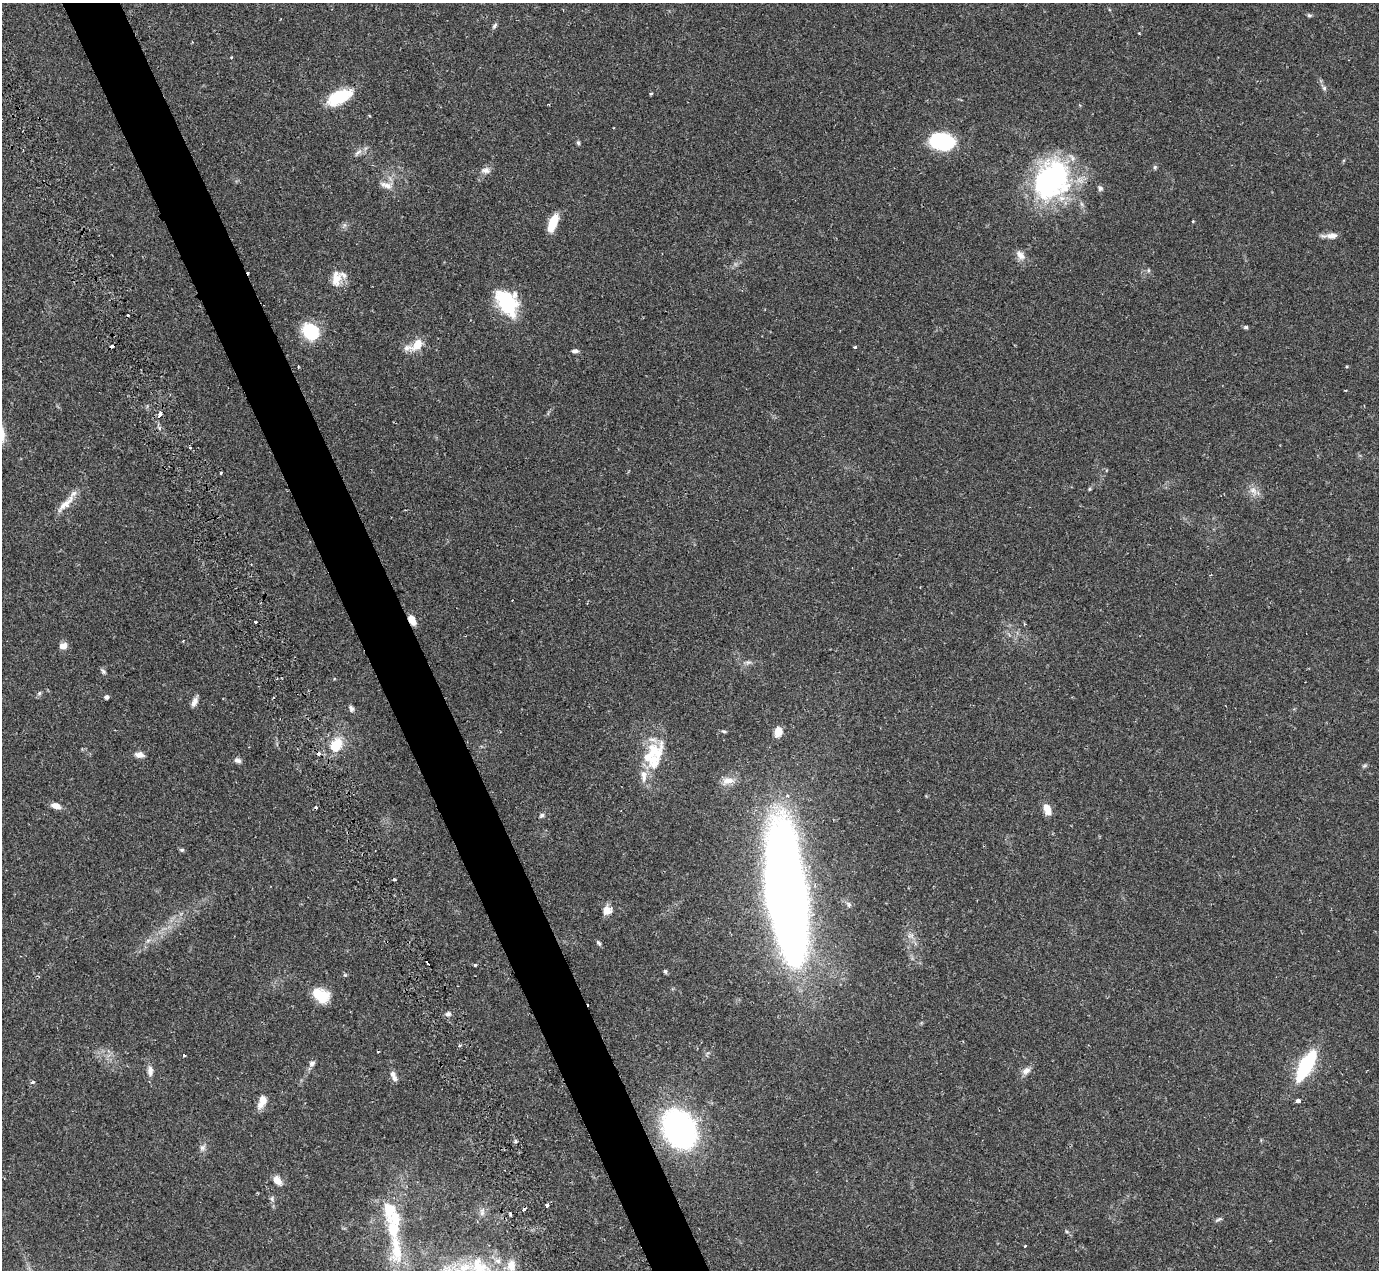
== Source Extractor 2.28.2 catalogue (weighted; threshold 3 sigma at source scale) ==
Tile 11 of 4 x 4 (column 3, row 3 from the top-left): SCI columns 2902-4278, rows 1558-2825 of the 5751 x 5797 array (HDU 1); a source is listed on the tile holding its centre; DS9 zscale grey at full resolution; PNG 1381 x 1272 px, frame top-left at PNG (2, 3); no overlay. Shown black and unused: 4% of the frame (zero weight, under 2 of 3 exposures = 9% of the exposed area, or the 3 px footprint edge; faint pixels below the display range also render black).
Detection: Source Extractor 2.28.2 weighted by HDU 2 'WHT'; one run over the whole footprint, this tile lists its part. Background 0.0831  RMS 0.0058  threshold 0.0259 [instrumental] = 3 sigma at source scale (4.5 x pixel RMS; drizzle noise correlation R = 1.50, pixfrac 1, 0.05/0.05 arcsec/px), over >= 5 px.
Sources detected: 104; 8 cosmic-ray / hot-pixel residue — not listed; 12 inside a brighter listed object's ellipse — not listed separately; the other 84 listed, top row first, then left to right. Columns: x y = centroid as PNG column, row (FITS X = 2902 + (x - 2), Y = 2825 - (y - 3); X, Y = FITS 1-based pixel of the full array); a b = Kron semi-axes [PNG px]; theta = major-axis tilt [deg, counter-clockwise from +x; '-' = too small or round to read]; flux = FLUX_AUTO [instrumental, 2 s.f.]
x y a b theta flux
1309 15 6 5 - 0.85
495 26 8 5 57 1.2
1139 33 4 2 - 0.41
1324 88 6 6 - 1.1
651 94 5 3 - 0.58
339 97 28 13 26 22
941 141 23 15 -11 42
578 143 6 4 -68 0.89
358 152 12 4 40 2
1155 167 6 5 - 0.86
486 170 12 8 -1 2.8
1052 180 49 39 59 94
386 185 18 8 -17 3.9
1100 188 7 6 - 1.4
1193 221 4 3 - 0.47
553 223 16 7 68 14
1332 235 15 7 2 3.9
1020 255 15 9 -48 3.8
336 279 22 12 83 7.2
507 302 28 19 -57 35
1246 327 6 5 - 0.89
310 331 16 13 -46 25
417 345 13 9 43 9
855 347 4 3 - 0.62
575 351 8 5 4 1.5
298 367 3 2 - 0.5
160 414 5 3 - 8.2
190 448 3 3 - 0.75
221 473 3 3 - 1
1090 489 6 4 89 0.6
1253 490 11 8 -44 3.6
66 503 34 8 45 7.5
412 620 11 7 -62 5.1
255 622 3 2 - 1.5
63 646 10 8 30 3.4
103 671 8 5 -54 1.3
39 693 6 5 - 0.99
106 697 5 4 - 1.5
194 702 12 6 65 2.9
351 708 9 5 -59 1.7
724 731 6 4 -18 0.8
778 732 9 7 77 7.4
336 744 21 15 54 13
139 755 13 7 -5 3
653 759 33 23 65 22
237 760 9 6 -19 1.8
1364 766 6 4 42 0.87
728 781 18 10 14 5.3
56 806 11 6 -16 3.8
1047 809 15 8 -64 5.5
542 815 6 5 - 1.2
182 850 5 5 - 0.84
787 894 92 24 -83 1000
849 904 8 6 -56 1.5
609 912 12 7 26 3.5
599 943 8 4 -52 1.1
475 965 3 3 - 0.95
665 971 6 4 -75 0.95
345 975 6 4 -43 0.69
320 995 18 13 -31 15
448 1014 8 5 18 1.6
459 1045 5 4 - 0.96
184 1056 3 2 - 0.63
312 1063 8 7 - 2
1306 1066 29 10 60 50
1026 1070 11 8 37 3.2
150 1071 13 7 89 3.1
394 1078 10 7 -72 2
33 1082 4 3 - 1.6
262 1101 15 8 68 6.3
1298 1101 4 3 - 3.5
679 1129 24 18 -60 240
515 1141 6 3 -72 0.84
202 1147 9 6 51 1.8
277 1180 13 8 -48 4.2
272 1199 7 5 -70 1.3
547 1205 4 3 - 3.7
482 1212 12 6 79 2.7
510 1214 4 3 - 2.2
1218 1219 9 4 34 1.1
1025 1246 3 3 - 0.44
396 1249 50 14 -82 29
511 1265 15 11 83 7.1
479 1266 27 20 -34 23
Overlapping masked pixels (flux is a lower limit): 2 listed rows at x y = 412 620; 787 894
Isophote crosses this tile's border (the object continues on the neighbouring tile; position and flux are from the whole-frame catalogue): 1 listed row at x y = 479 1266